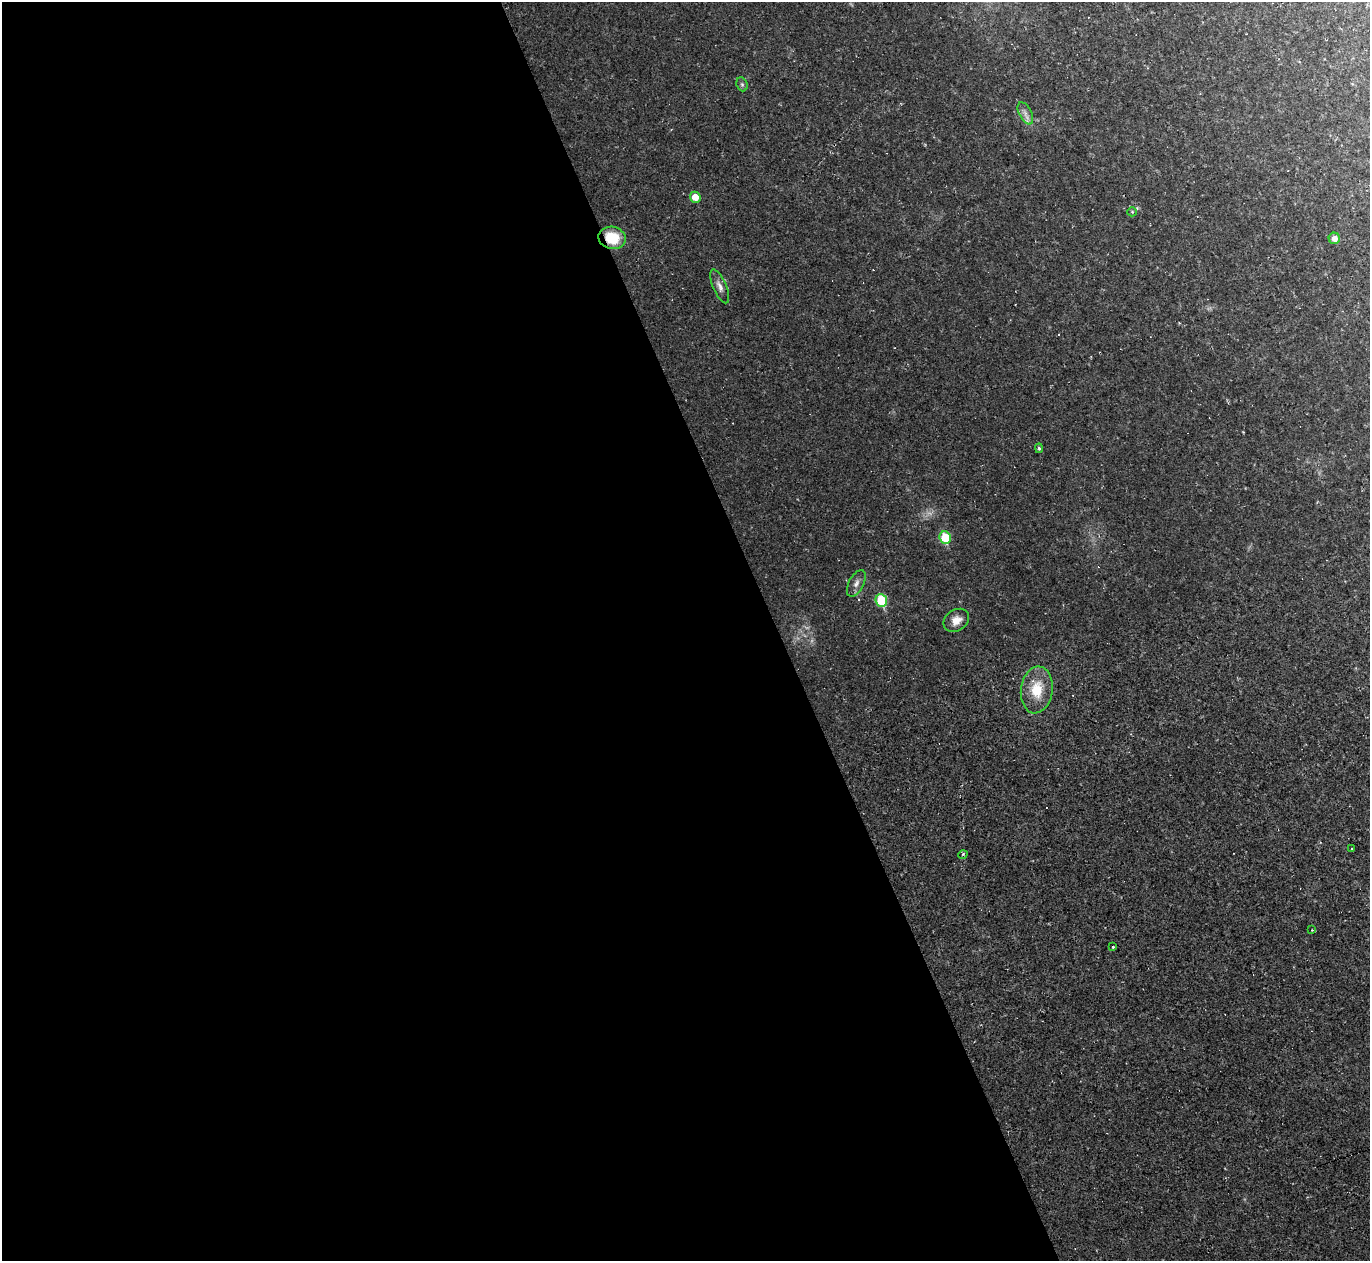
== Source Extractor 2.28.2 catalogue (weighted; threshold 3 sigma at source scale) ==
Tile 9 of 4 x 4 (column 1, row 3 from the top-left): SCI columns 1-1368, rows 1534-2792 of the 5473 x 5459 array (HDU 1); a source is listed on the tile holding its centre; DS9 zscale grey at full resolution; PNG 1372 x 1263 px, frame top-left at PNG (2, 2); each listed source drawn as its Kron ellipse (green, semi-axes under 4 px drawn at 4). Shown black and unused: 57% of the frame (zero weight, under 2 of 3 exposures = <1% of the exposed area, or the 3 px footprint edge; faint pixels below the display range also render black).
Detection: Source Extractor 2.28.2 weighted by HDU 2 'WHT'; one run over the whole footprint, this tile lists its part. Background 0.0498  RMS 0.0071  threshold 0.0321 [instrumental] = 3 sigma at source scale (4.5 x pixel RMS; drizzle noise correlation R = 1.50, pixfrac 1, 0.05/0.05 arcsec/px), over >= 5 px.
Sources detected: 25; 1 too faint to see at this stretch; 7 cosmic-ray / hot-pixel residue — neither listed nor drawn; the other 17 listed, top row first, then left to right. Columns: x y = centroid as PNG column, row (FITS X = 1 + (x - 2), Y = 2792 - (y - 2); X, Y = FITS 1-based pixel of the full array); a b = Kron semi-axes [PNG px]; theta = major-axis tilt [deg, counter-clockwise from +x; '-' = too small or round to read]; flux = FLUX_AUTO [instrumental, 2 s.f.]
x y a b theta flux
742 84 7 5 -69 1.5
1025 113 12 6 -62 3.5
695 197 5 5 - 7.9
1132 212 5 4 - 0.83
612 238 14 11 -14 23
1334 238 5 5 - 4.2
720 286 18 6 -66 4
1039 448 4 4 - 1.1
945 538 6 5 - 25
856 583 14 7 62 3.7
881 600 6 5 - 38
956 620 14 10 34 7.2
1037 690 23 16 82 21
1351 848 3 3 - 2.3
963 854 5 3 - 0.69
1312 930 3 3 - 0.94
1113 947 3 3 - 1.6
Overlapping masked pixels (flux is a lower limit): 1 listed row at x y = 612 238